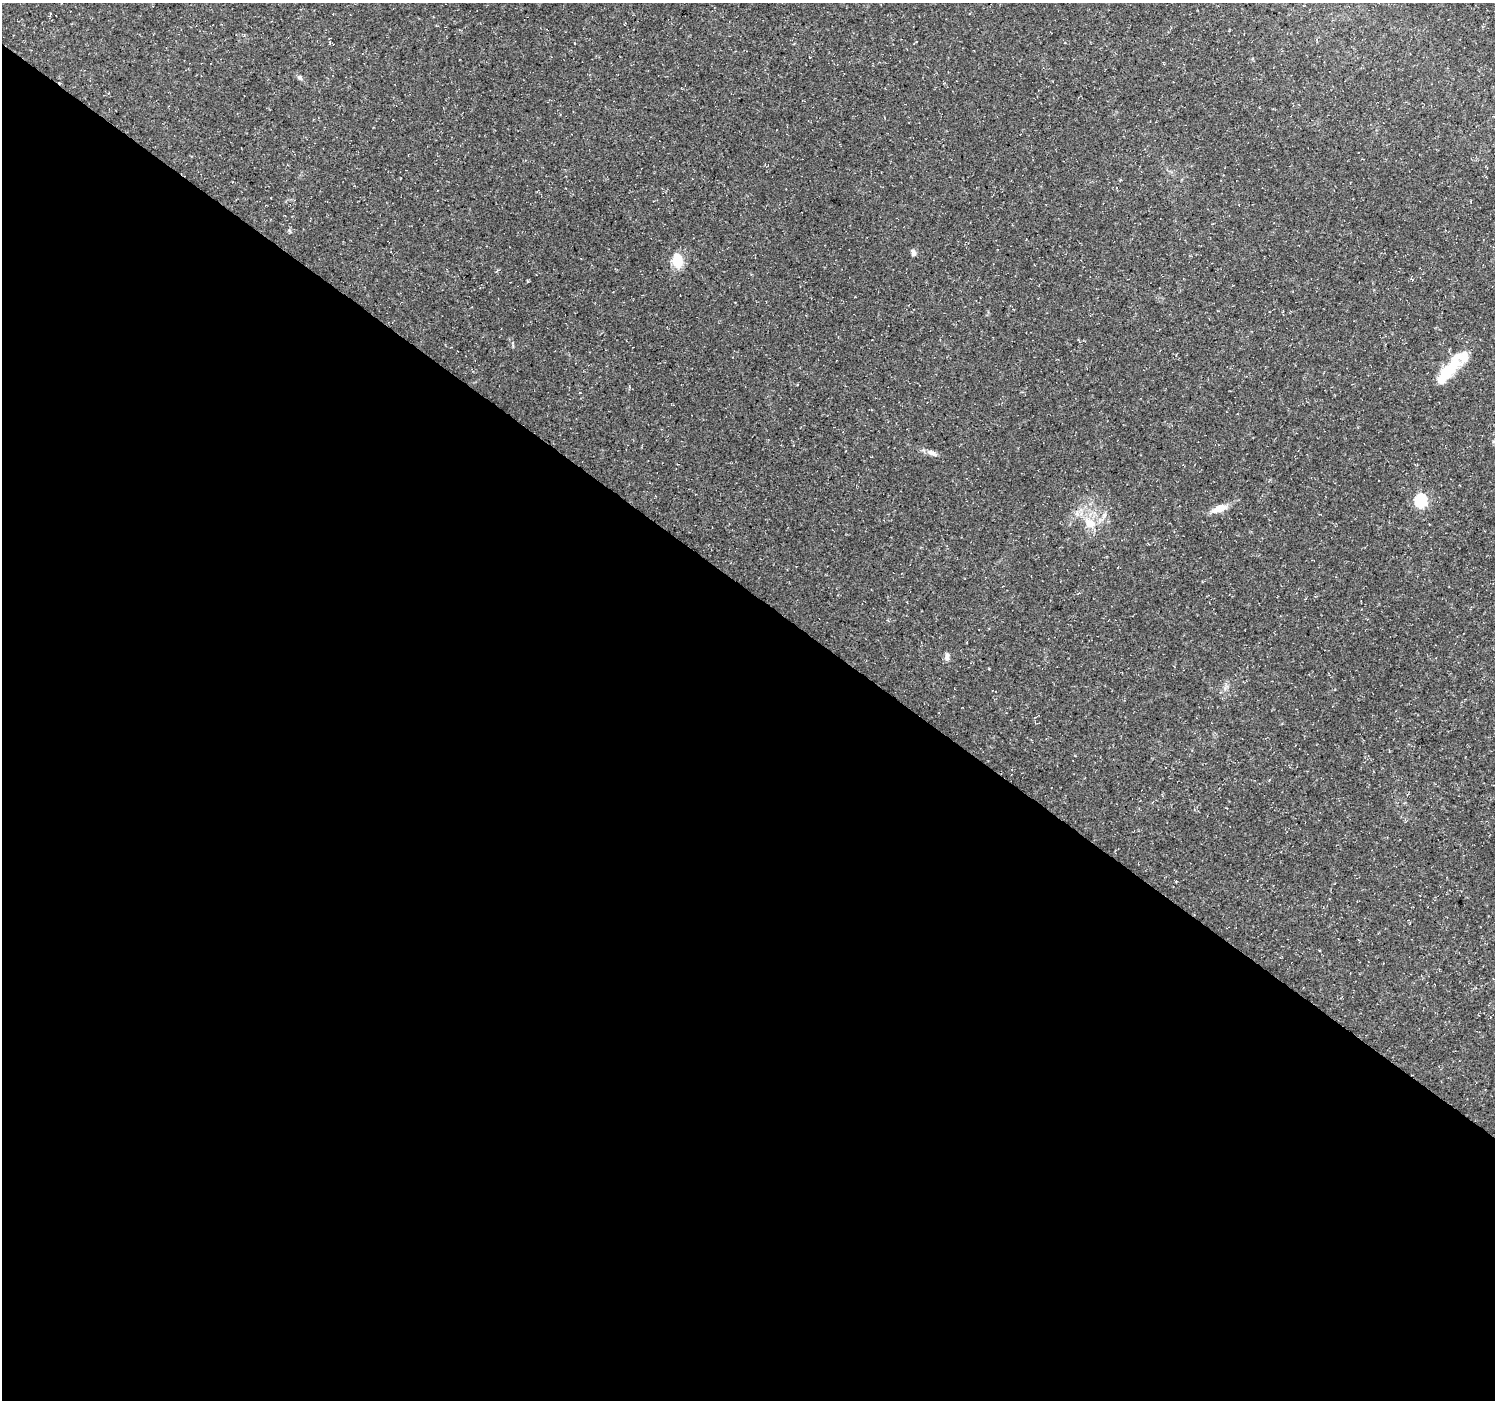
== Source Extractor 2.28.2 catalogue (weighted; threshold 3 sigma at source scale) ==
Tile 14 of 4 x 4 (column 2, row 4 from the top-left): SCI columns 1495-2987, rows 177-1574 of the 5980 x 6015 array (HDU 1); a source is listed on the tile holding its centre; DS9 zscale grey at full resolution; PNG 1497 x 1402 px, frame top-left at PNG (2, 3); no overlay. Shown black and unused: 58% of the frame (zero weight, under 3 of 5 exposures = <1% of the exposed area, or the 3 px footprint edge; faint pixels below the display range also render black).
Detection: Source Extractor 2.28.2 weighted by HDU 2 'WHT'; one run over the whole footprint, this tile lists its part. Background 0.0541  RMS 0.0028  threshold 0.0125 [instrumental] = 3 sigma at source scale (4.5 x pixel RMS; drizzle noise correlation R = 1.50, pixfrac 1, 0.0396/0.0396 arcsec/px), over >= 5 px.
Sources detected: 12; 2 inside a brighter listed object's ellipse — not listed separately; the other 10 listed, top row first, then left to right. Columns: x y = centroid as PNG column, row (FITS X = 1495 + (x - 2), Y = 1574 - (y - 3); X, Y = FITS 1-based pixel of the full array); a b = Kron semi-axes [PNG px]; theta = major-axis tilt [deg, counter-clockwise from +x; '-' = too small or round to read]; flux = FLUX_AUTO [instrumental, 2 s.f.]
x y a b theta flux
300 77 9 5 -45 0.66
913 253 8 5 -75 0.83
677 261 13 9 -80 6.6
1445 374 31 13 53 7.8
932 453 16 6 -23 1.4
1421 501 6 6 - 33
1219 508 18 8 21 3.3
1090 523 21 13 -31 5.3
947 657 10 6 83 1
1176 881 4 3 - 0.22